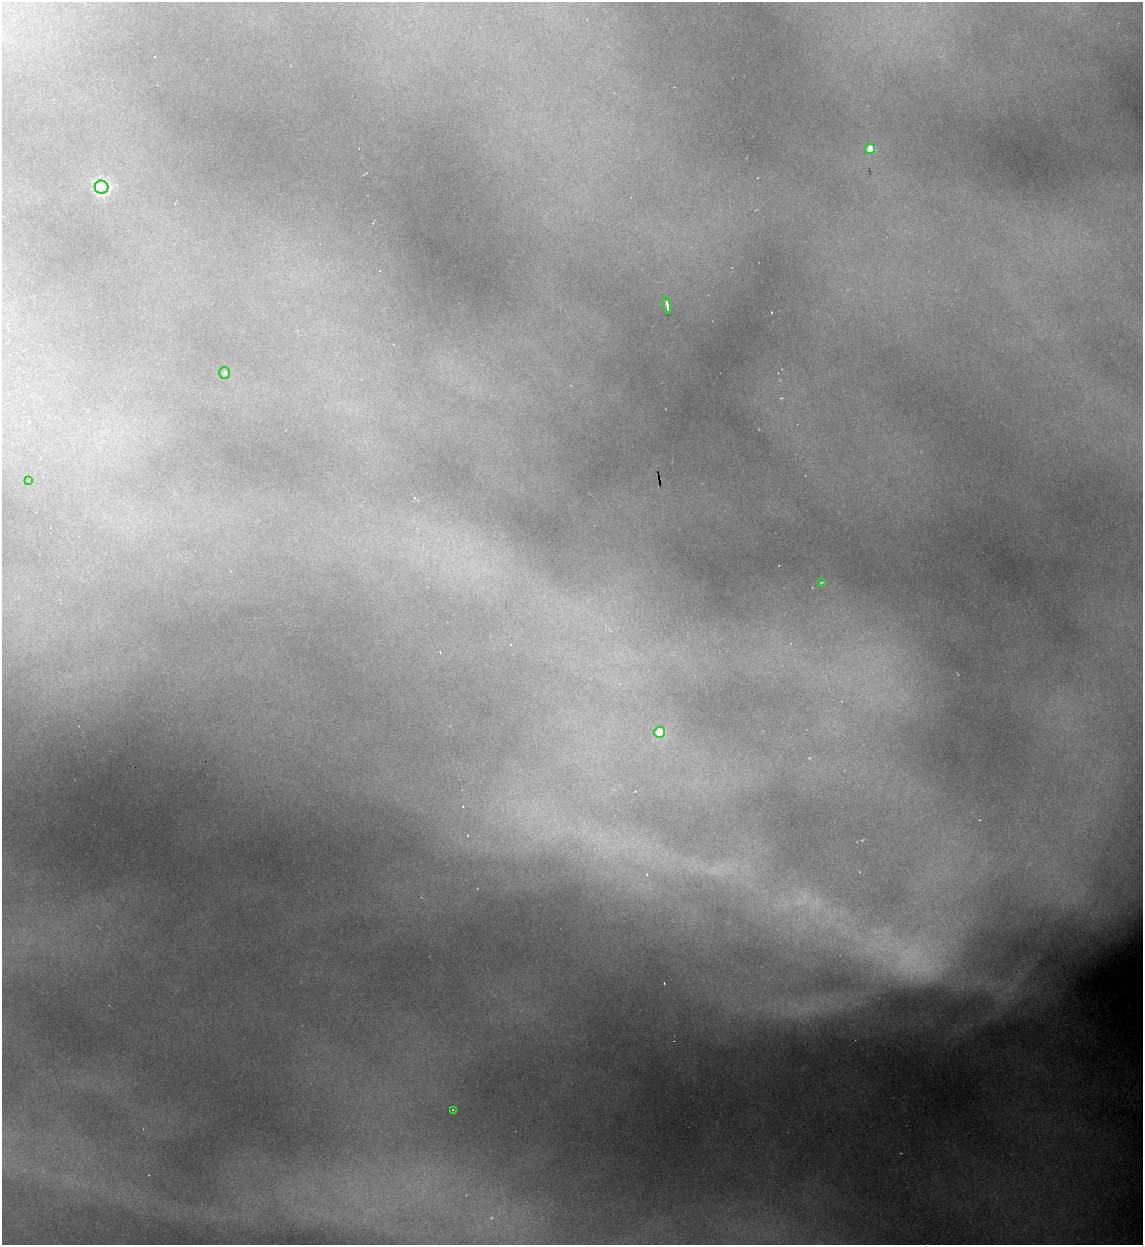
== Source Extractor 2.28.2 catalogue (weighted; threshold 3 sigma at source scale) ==
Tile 11 of 4 x 4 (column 3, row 3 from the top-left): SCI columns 2532-3672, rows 1244-2486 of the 4945 x 4971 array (HDU 1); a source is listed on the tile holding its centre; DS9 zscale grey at full resolution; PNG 1145 x 1247 px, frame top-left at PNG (2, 2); each listed source drawn as its Kron ellipse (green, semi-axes under 4 px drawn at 4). Shown black and unused: <1% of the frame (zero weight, under 2 of 3 exposures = <1% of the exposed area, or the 3 px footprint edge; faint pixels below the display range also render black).
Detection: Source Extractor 2.28.2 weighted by HDU 2 'WHT'; one run over the whole footprint, this tile lists its part. Background 1.82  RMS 0.026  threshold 0.119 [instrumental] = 3 sigma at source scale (4.5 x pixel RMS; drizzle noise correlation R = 1.50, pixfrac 1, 0.05/0.05 arcsec/px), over >= 5 px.
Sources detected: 11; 3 too faint to see at this stretch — neither listed nor drawn; the other 8 listed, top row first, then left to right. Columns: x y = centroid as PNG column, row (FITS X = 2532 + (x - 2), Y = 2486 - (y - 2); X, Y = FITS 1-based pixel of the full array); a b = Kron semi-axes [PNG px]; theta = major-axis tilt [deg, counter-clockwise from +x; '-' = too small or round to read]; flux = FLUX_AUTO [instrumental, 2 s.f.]
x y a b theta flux
870 149 5 5 - 70
102 187 7 6 - 1000
667 305 8 3 -78 25
224 373 6 5 - 7.9
29 480 3 2 - 3.7
821 583 3 2 - 3.6
659 732 5 5 - 160
453 1110 4 2 - 4.7